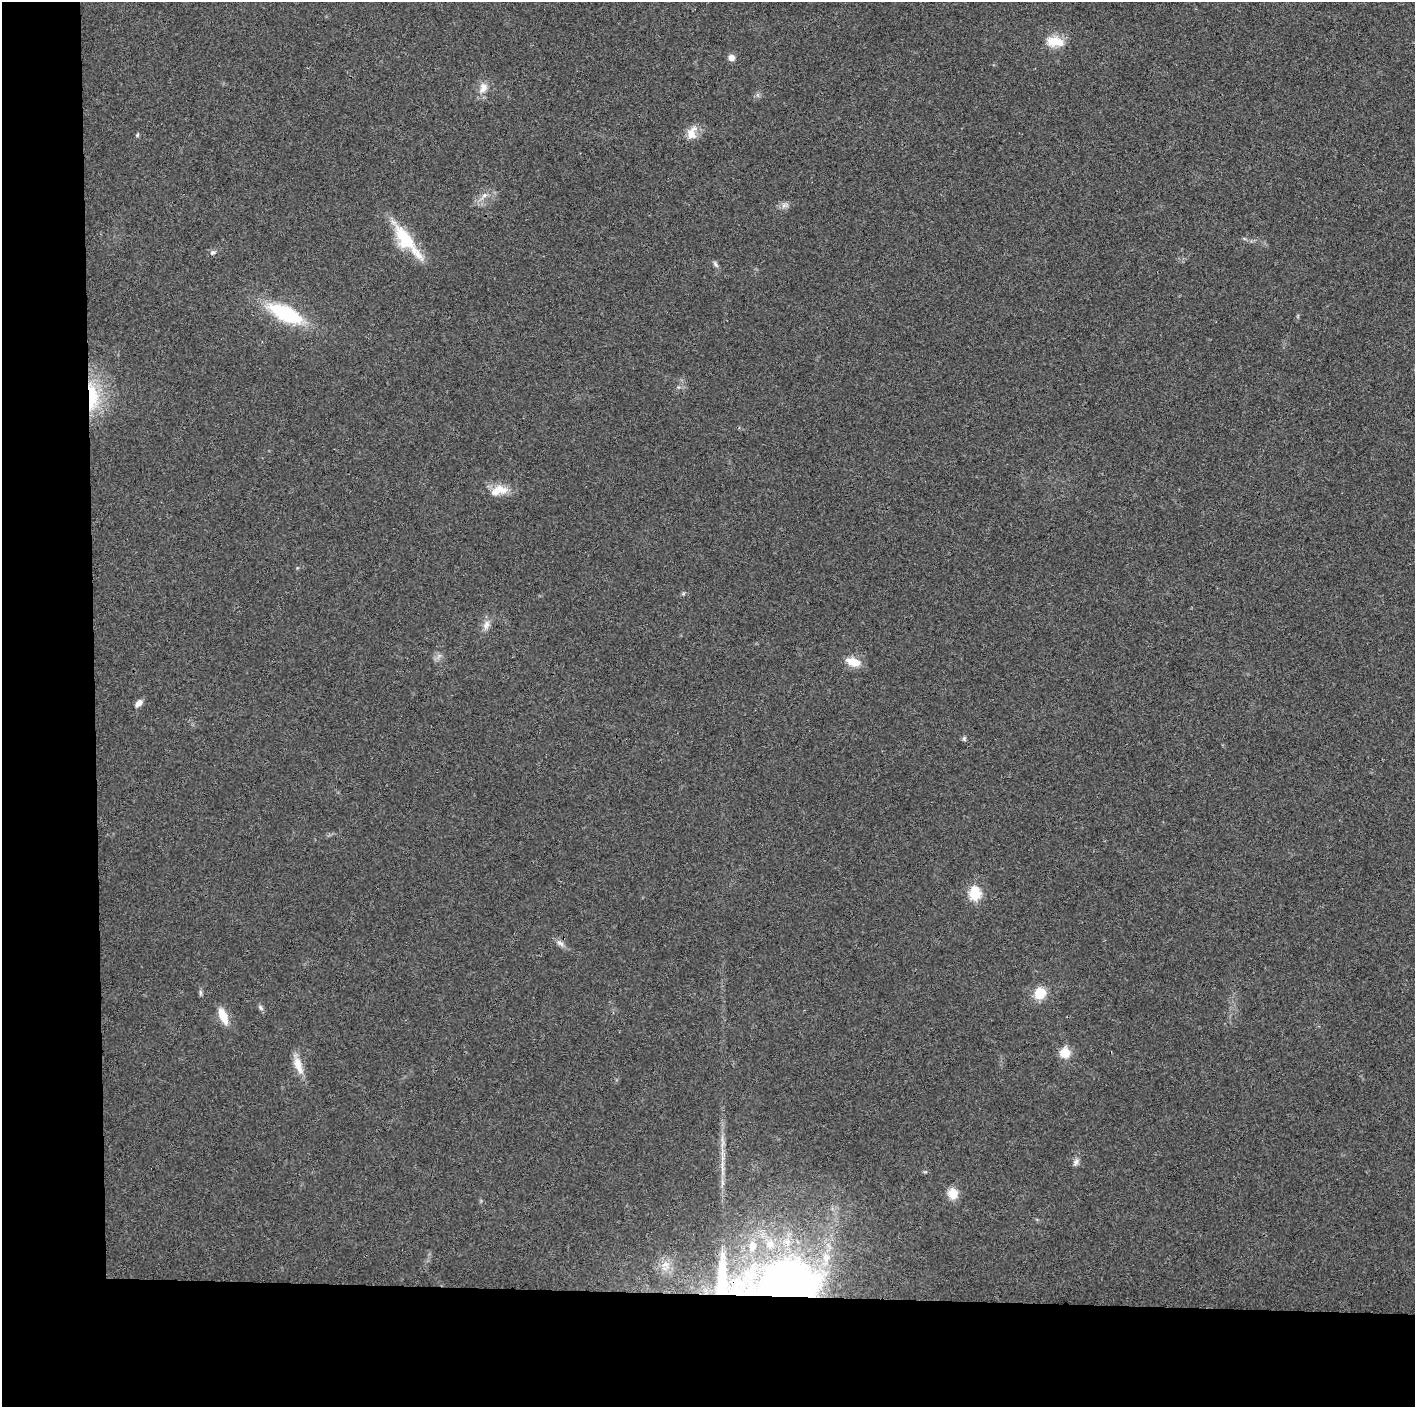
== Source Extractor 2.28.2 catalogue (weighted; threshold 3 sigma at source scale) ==
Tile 7 of 3 x 3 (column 1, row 3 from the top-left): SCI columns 1-1413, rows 6-1410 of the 4242 x 4223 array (HDU 1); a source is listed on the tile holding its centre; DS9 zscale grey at full resolution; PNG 1417 x 1409 px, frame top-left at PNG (2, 2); no overlay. Shown black and unused: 14% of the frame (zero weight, under 3 of 4 exposures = <1% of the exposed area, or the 3 px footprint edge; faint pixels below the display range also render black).
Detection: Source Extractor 2.28.2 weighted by HDU 2 'WHT'; one run over the whole footprint, this tile lists its part. Background 0.0193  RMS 0.0039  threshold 0.0174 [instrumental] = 3 sigma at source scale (4.5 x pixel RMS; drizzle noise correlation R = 1.50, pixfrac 1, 0.05/0.05 arcsec/px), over >= 5 px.
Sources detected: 36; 7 inside a brighter listed object's ellipse — not listed separately; the other 29 listed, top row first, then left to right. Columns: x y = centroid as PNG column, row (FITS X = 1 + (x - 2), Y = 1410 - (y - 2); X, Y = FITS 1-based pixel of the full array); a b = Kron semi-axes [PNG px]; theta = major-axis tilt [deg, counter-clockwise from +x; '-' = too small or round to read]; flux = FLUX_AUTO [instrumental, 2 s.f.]
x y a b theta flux
1055 42 22 12 -6 7.3
731 58 8 7 - 1.9
483 88 15 11 75 3.7
692 133 20 12 70 4.4
137 135 5 5 - 0.51
484 195 8 6 22 1.5
785 205 13 6 24 1.6
405 238 41 18 -54 17
213 252 8 6 21 1.1
715 264 10 5 -56 1
286 314 35 15 -25 31
92 397 40 14 -88 20
502 489 24 11 -17 5.6
486 625 14 8 70 2.6
853 662 16 9 -17 6.1
139 703 9 6 43 2.2
964 738 6 5 - 0.66
975 894 7 6 - 29
560 943 12 6 -30 1.7
1040 993 13 11 41 7.8
261 1008 9 5 -46 0.91
223 1016 17 8 -67 7.4
1065 1053 11 10 - 6.4
298 1065 26 10 -70 5.1
1076 1162 11 7 58 1.5
722 1166 19 3 -84 2.4
953 1194 12 11 - 5.3
666 1265 12 10 -30 3.8
789 1281 82 51 -7 190
Overlapping masked pixels (flux is a lower limit): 2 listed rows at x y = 92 397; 789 1281